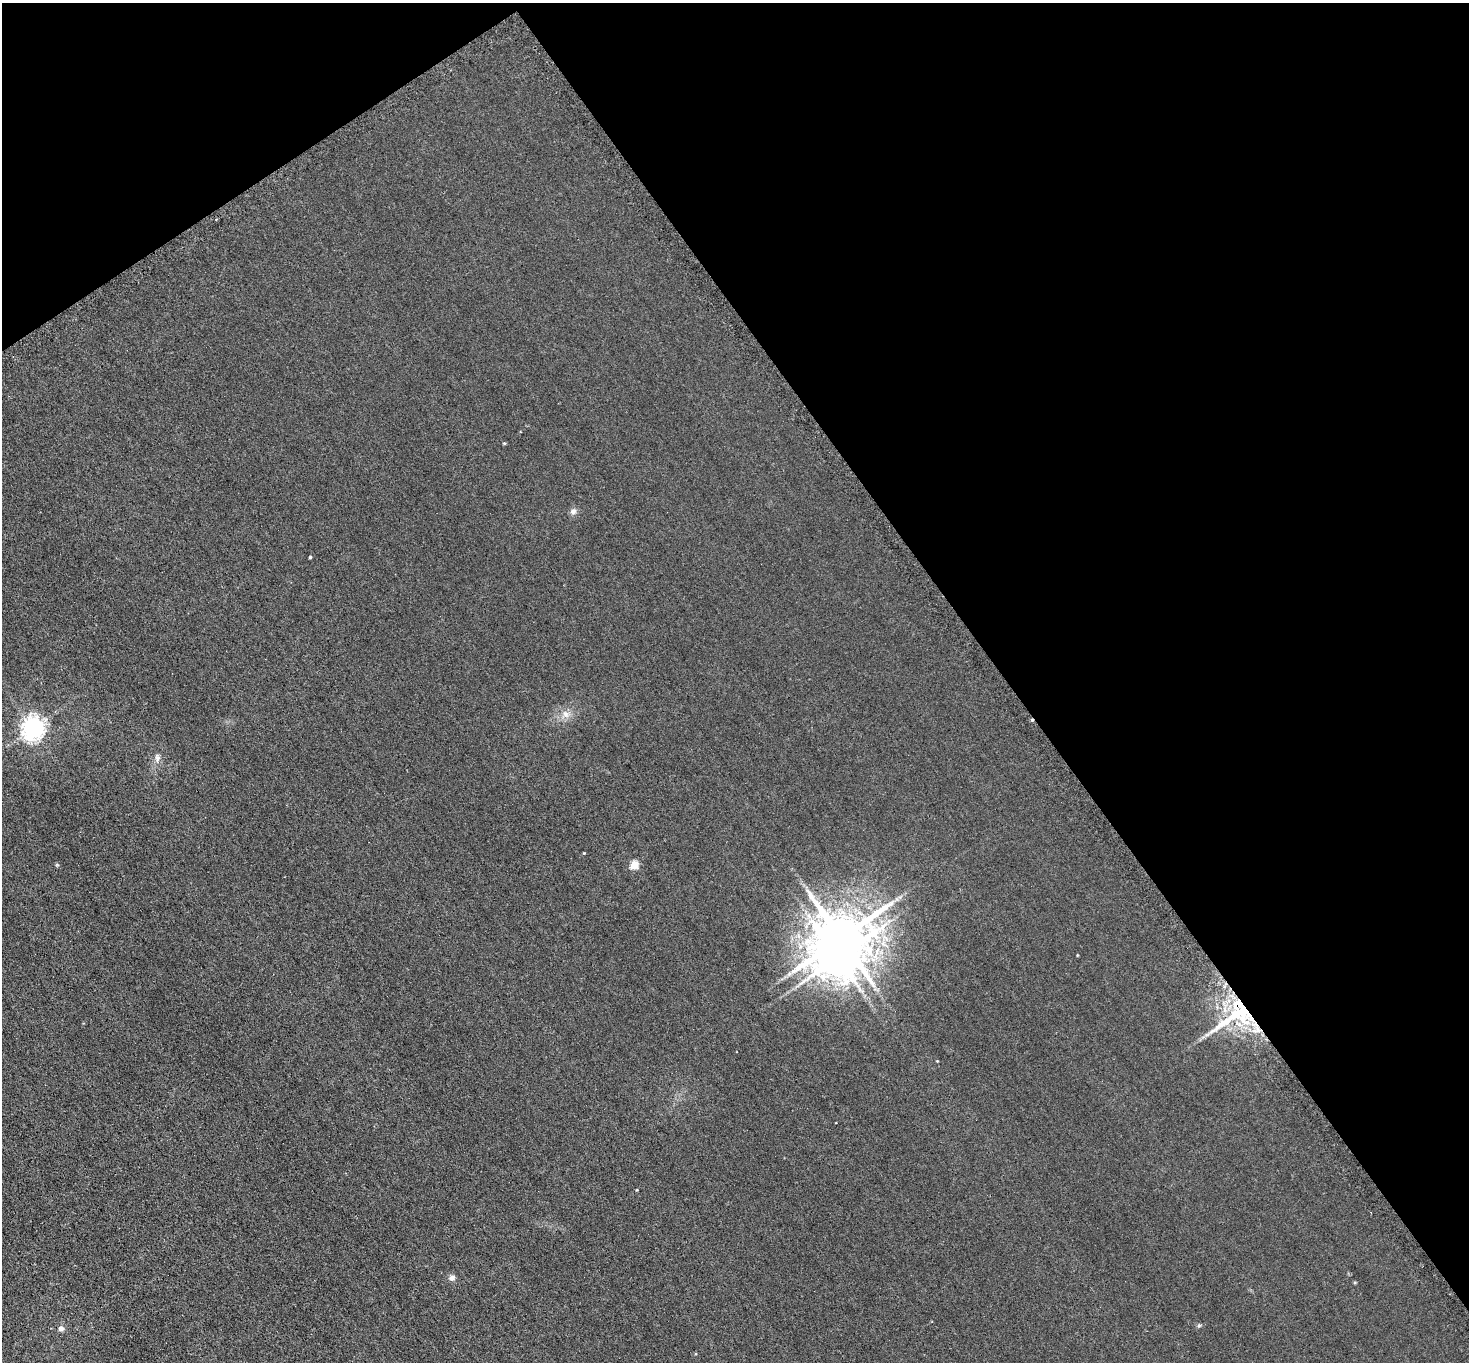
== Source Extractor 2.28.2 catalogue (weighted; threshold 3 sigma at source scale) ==
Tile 3 of 4 x 4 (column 3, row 1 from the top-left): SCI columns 2977-4443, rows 4404-5763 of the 5952 x 5945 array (HDU 1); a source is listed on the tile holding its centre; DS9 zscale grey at full resolution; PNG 1471 x 1364 px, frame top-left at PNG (2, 3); no overlay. Shown black and unused: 36% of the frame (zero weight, under 3 of 6 exposures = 3% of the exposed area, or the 3 px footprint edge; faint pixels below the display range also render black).
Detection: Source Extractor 2.28.2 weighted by HDU 2 'WHT'; one run over the whole footprint, this tile lists its part. Background 0.00453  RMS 0.0031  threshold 0.0128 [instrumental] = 3 sigma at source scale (4.09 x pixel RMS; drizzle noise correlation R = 1.36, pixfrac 0.8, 0.05/0.05 arcsec/px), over >= 5 px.
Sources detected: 19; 1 inside a brighter object's white glare — not listed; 1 inside a brighter listed object's ellipse — not listed separately; the other 17 listed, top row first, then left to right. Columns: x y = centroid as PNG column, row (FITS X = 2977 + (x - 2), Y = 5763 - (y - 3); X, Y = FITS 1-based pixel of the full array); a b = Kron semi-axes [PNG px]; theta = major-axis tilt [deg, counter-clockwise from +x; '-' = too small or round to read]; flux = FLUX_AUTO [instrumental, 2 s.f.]
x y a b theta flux
504 443 4 4 - 0.29
573 511 9 7 35 1.1
310 557 3 3 - 0.42
566 714 11 9 -73 2
33 728 7 7 - 210
157 758 12 7 86 1.3
584 853 4 3 - 0.22
634 865 5 5 - 11
841 938 15 12 11 1900
1077 955 4 3 - 0.22
789 974 7 6 - 0.89
1239 1011 38 31 -56 28
937 1061 3 3 - 0.18
452 1278 8 7 - 1.2
1355 1282 5 3 - 0.28
1199 1326 6 4 2 0.41
61 1328 5 5 - 1.7
Overlapping masked pixels (flux is a lower limit): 1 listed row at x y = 1239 1011